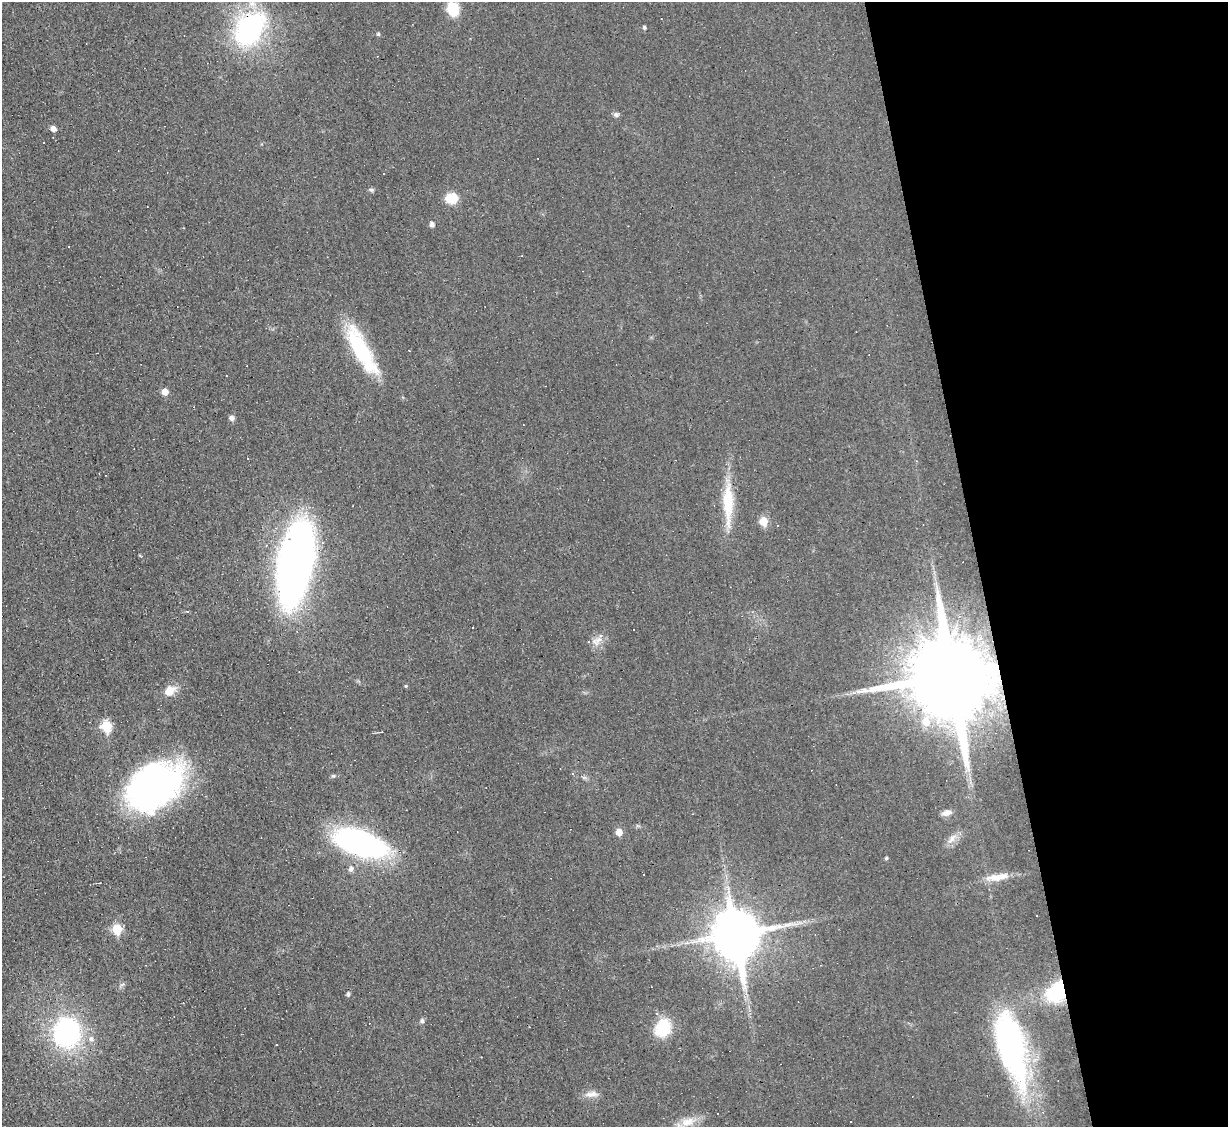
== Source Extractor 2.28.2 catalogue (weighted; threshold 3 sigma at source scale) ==
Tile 12 of 4 x 4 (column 4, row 3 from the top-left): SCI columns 3680-4905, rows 1374-2498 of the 4905 x 4883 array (HDU 1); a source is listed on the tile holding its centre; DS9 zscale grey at full resolution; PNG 1230 x 1129 px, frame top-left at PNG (2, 2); no overlay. Shown black and unused: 20% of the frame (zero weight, under 3 of 4 exposures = <1% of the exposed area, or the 3 px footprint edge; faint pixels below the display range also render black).
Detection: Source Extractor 2.28.2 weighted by HDU 2 'WHT'; one run over the whole footprint, this tile lists its part. Background 0.0225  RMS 0.0042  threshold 0.0189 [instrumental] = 3 sigma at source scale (4.5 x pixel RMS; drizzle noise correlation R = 1.50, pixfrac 1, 0.05/0.05 arcsec/px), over >= 5 px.
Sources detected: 68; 1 inside a brighter object's white glare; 20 cosmic-ray / hot-pixel residue — not listed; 1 inside a brighter listed object's ellipse — not listed separately; the other 46 listed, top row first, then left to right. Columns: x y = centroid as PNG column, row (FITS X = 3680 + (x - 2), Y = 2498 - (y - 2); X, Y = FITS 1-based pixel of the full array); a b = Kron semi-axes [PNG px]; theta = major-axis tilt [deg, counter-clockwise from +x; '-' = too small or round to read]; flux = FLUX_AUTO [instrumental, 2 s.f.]
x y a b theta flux
453 9 13 11 -71 13
644 27 5 4 - 0.73
250 29 38 27 54 69
378 34 4 4 - 0.65
616 114 8 6 -1 1.1
53 129 6 5 - 2.1
371 190 7 5 -16 0.84
451 198 14 12 4 7.9
432 224 5 4 - 1.8
361 350 60 16 -61 35
165 392 5 5 - 4.2
232 418 5 5 - 1.9
248 458 3 3 - 1.2
728 503 56 12 -89 18
763 521 6 5 - 11
778 526 3 3 - 0.69
296 562 56 21 79 410
598 640 13 8 32 3.1
953 676 22 21 - 8500
406 686 4 4 - 0.5
169 691 15 10 36 5.4
926 721 14 11 -85 5.9
107 726 6 6 - 26
381 732 4 3 - 0.26
333 776 5 5 - 0.61
156 785 54 36 40 160
947 813 12 7 15 2.5
619 832 6 5 - 4.7
952 839 16 7 52 3.2
361 843 46 20 -18 120
886 858 5 4 - 0.58
351 869 6 6 - 1.5
997 877 35 9 9 6.6
1037 915 3 3 - 0.88
117 929 6 5 - 20
736 934 17 14 -84 2000
1056 992 27 21 54 23
348 994 5 4 - 1
422 1021 7 5 90 0.96
663 1028 20 16 65 16
67 1032 19 17 82 97
91 1039 8 6 79 1.7
277 1044 3 2 - 0.56
1011 1047 81 28 -76 110
592 1094 20 8 4 3.2
688 1122 22 12 20 5.8
Overlapping masked pixels (flux is a lower limit): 3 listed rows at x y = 250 29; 953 676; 1056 992